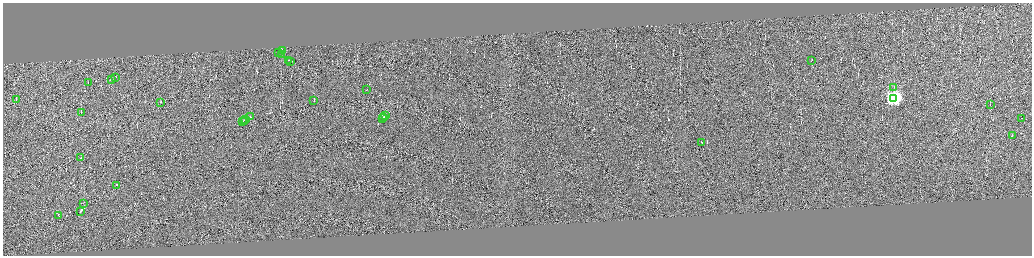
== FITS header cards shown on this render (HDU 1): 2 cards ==
NAXIS1  =                 4118
NAXIS2  =                 1013

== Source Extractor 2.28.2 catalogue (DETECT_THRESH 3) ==
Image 4118 x 1013 px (HDU 1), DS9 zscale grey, zoomed out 1/4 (1 PNG px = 4 x 4 image px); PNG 1034 x 258 px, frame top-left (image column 4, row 1010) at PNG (3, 3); each listed source drawn as its Kron ellipse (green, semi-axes under 4 px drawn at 4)
Background -0.292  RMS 3.8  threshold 11.5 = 3 sigma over >= 5 px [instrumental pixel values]
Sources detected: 363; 331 cannot appear on this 1/4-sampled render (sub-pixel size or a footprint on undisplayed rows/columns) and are neither listed nor drawn; the other 32 listed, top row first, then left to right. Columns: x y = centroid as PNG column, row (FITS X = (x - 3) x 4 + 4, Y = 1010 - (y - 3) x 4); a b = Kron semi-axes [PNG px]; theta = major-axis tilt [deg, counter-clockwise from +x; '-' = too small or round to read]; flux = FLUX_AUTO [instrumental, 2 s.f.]
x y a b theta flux
282 51 2 1 - 21000
278 52 3 1 - 40000
281 54 2 1 - 9700
288 60 3 1 - 22000
811 60 3 1 - 23000
291 61 2 1 - 19000
115 77 2 1 - 9700
112 80 2 1 - 75000
88 83 2 1 - 2800
894 87 3 2 - 1500
367 89 2 1 - 20000
894 99 4 4 - 630000
16 100 2 1 - 11000
314 100 2 1 - 6300
161 102 2 1 - 14000
990 105 2 1 - 13000
81 112 3 1 - 20000
386 115 3 1 - 24000
250 117 2 1 - 22000
384 117 2 1 - 17000
383 118 2 1 - 15000
1021 118 2 1 - 35000
246 119 2 1 - 25000
244 120 2 1 - 20000
242 121 2 1 - 21000
1012 135 2 1 - 11000
701 142 2 1 - 24000
81 157 2 1 - 13000
117 185 2 1 - 69000
84 204 2 1 - 370
81 211 4 1 - 39000
58 215 2 1 - 5400
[331 sub-pixel or undisplayed-footprint detections neither listed nor drawn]